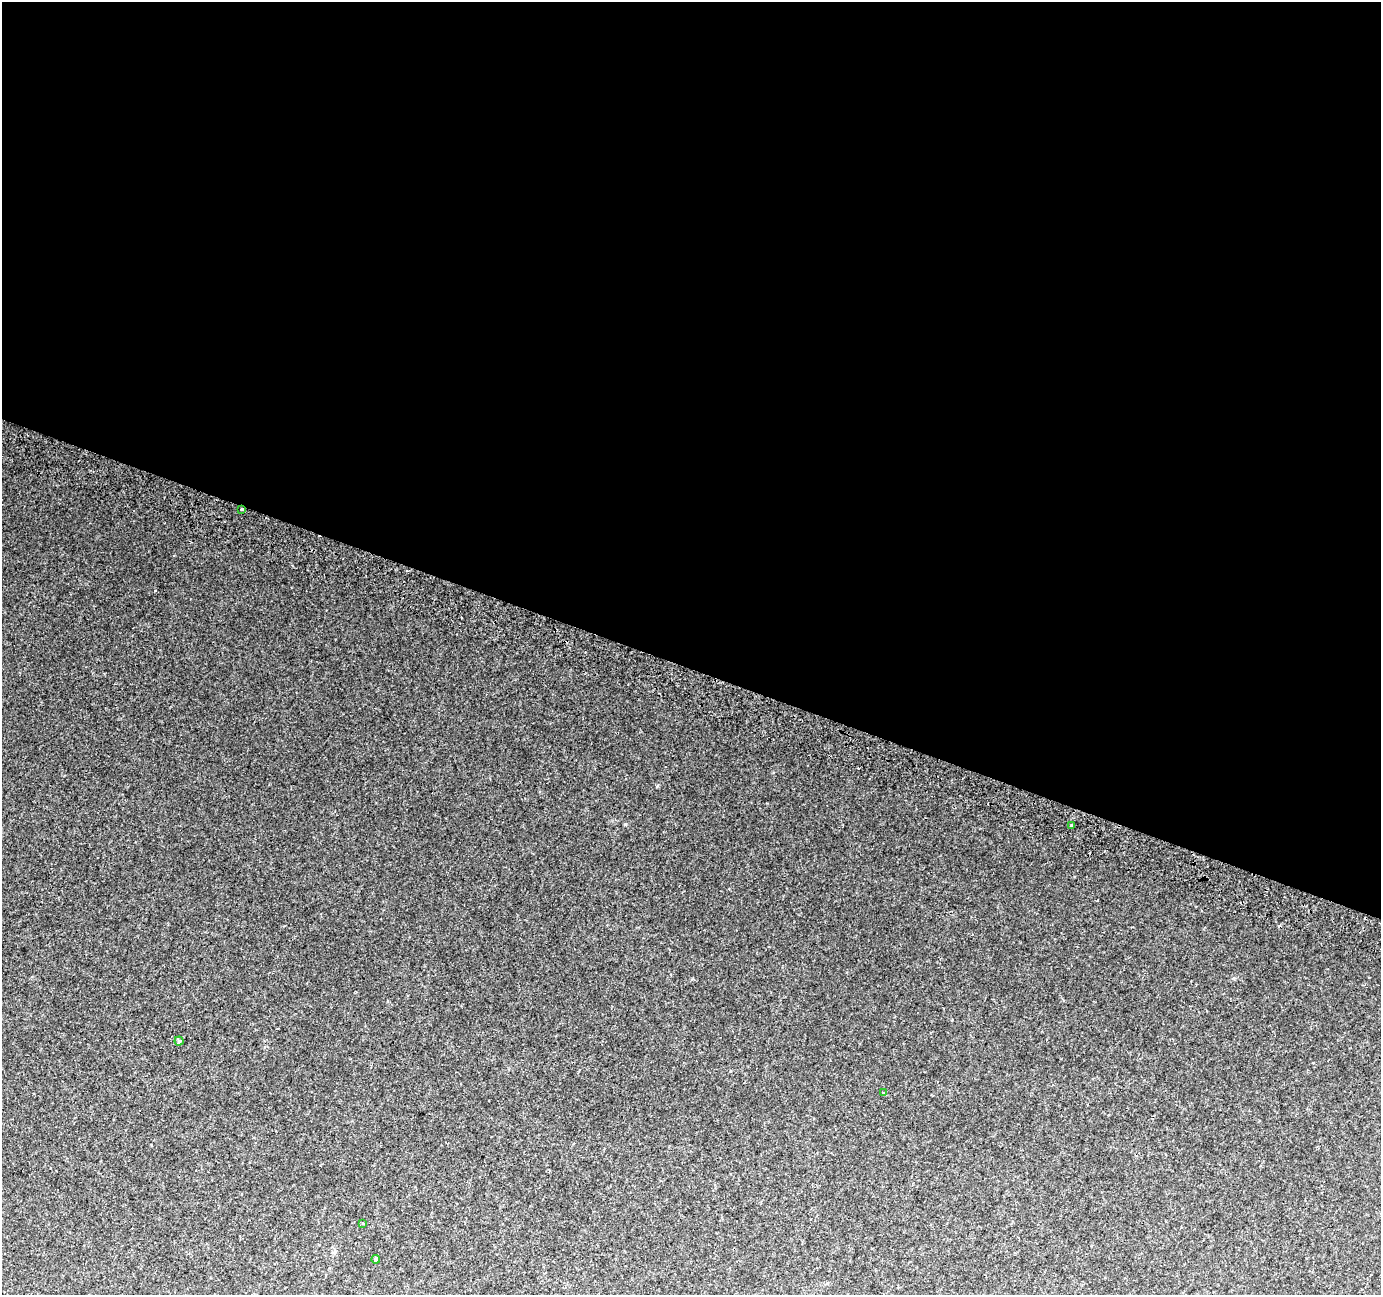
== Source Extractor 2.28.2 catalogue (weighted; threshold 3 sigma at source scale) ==
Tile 3 of 4 x 4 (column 3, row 1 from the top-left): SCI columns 2783-4161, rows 4197-5489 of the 5557 x 5739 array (HDU 1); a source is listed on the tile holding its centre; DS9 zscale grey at full resolution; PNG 1383 x 1297 px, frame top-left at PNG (2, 2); each listed source drawn as its Kron ellipse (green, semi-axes under 4 px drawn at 4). Shown black and unused: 52% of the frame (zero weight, under 2 of 3 exposures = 2% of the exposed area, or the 3 px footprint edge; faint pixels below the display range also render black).
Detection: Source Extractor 2.28.2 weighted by HDU 2 'WHT'; one run over the whole footprint, this tile lists its part. Background 0.0147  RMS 0.004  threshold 0.0178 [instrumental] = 3 sigma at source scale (4.5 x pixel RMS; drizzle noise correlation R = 1.50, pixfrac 1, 0.0396/0.0396 arcsec/px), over >= 5 px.
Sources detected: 9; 3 cosmic-ray / hot-pixel residue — neither listed nor drawn; the other 6 listed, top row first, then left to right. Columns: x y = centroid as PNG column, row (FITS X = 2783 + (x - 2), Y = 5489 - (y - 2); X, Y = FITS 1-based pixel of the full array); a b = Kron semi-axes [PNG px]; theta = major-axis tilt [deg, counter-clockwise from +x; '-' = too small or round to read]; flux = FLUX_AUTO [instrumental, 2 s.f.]
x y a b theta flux
242 509 3 3 - 3.4
1072 826 3 3 - 1
179 1041 4 4 - 0.63
884 1093 3 3 - 0.39
363 1223 3 2 - 0.5
376 1259 4 4 - 0.86
Overlapping masked pixels (flux is a lower limit): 1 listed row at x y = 242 509